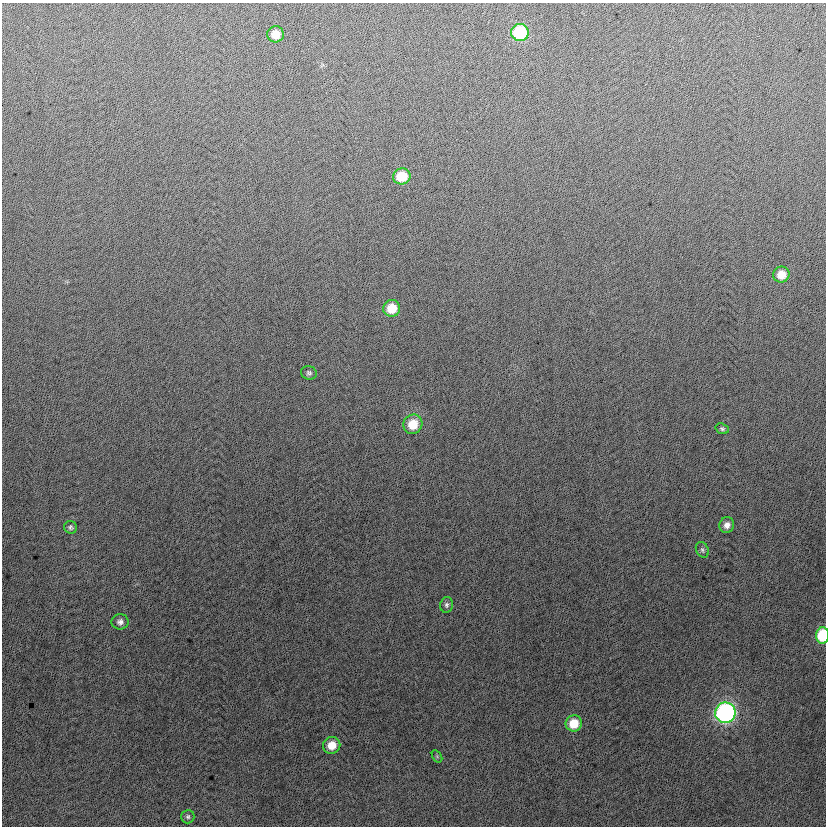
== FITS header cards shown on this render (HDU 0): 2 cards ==
NAXIS1  =                  824
NAXIS2  =                  824

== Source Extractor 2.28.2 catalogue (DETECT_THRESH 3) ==
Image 824 x 824 px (HDU 0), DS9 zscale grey, 1 PNG px = 1 image px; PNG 828 x 828 px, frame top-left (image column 1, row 824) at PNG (2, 3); each listed source drawn as its Kron ellipse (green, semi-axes under 4 px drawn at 4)
Background 0.457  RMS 13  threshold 38.8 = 3 sigma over >= 5 px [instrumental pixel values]
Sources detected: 19; all 19 listed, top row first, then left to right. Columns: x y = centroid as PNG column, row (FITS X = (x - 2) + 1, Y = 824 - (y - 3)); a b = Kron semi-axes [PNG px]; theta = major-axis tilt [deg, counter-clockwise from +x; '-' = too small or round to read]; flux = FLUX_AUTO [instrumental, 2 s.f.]
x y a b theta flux
520 33 9 8 - 59000
276 34 8 8 - 12000
402 176 8 8 - 25000
781 275 8 8 - 12000
392 308 8 8 - 20000
309 373 8 7 - 2200
413 424 10 9 - 19000
722 429 7 5 -19 1700
727 525 8 7 - 5300
70 527 6 6 - 2100
702 550 8 6 -63 2000
447 605 8 6 77 2300
120 622 8 7 - 3600
822 635 8 6 86 44000
725 713 10 10 - 270000
574 723 8 8 - 19000
332 745 9 8 - 12000
437 756 7 4 -57 1200
188 817 7 6 - 2000
At the frame edge (FLAGS 8, measured only in part): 1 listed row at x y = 822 635